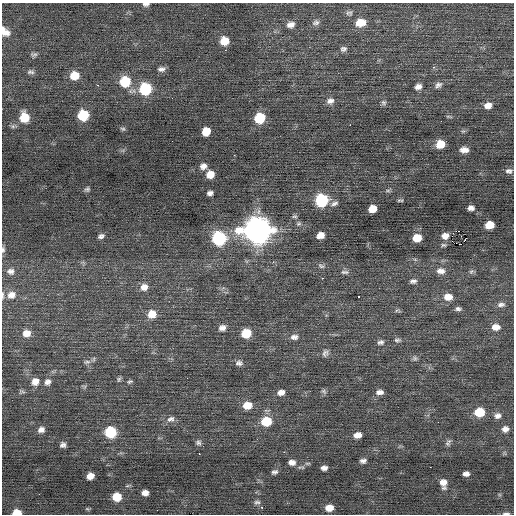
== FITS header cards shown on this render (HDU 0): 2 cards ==
NAXIS1  =                  512 / Axis length
NAXIS2  =                  512 / Axis length

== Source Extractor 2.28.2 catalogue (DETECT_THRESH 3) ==
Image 512 x 512 px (HDU 0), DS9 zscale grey, 1 PNG px = 1 image px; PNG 516 x 516 px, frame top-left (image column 1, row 512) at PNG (2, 3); no overlay
Background 0.0497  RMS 0.82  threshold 2.45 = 3 sigma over >= 5 px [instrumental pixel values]
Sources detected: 124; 1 with non-positive FLUX_AUTO (blend fragments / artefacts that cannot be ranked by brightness) is not listed; the other 123 listed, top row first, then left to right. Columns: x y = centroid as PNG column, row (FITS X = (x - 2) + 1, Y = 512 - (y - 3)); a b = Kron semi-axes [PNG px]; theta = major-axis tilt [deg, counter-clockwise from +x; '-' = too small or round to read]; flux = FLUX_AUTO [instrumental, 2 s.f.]
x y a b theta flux
146 4 8 5 5 160
349 13 9 6 -5 140
316 22 9 7 22 170
360 23 11 8 12 760
291 25 9 6 17 290
5 31 13 8 -48 530
224 41 8 8 - 790
343 49 9 7 17 170
225 50 2 2 - 200
34 54 8 5 5 130
434 67 5 4 - 100
161 69 10 6 9 210
31 72 10 6 -2 160
74 76 9 8 - 1000
125 82 10 9 - 2000
98 85 3 2 - 560
438 85 10 8 34 220
418 87 8 6 19 280
145 89 9 9 - 3500
330 101 10 8 12 290
384 103 8 7 - 140
488 105 9 7 16 380
83 115 8 8 - 2300
24 117 9 9 - 1300
449 117 8 3 -5 71
260 118 8 8 - 2000
350 125 2 2 - 370
123 129 7 5 -14 91
206 131 7 7 - 840
440 144 8 7 - 930
464 150 9 6 1 380
234 155 3 2 - 87
203 166 8 7 - 280
509 171 9 6 -4 200
210 174 8 7 - 630
87 189 6 5 - 110
388 190 7 4 0 95
210 193 6 4 8 190
322 200 8 8 - 4500
400 200 8 3 7 75
334 203 10 5 20 170
471 208 6 5 - 250
372 209 7 6 - 670
295 216 7 5 0 92
489 225 7 6 - 840
257 230 12 11 - 57000
458 231 2 2 - 5100
320 235 7 5 16 480
101 236 8 6 21 170
461 236 2 2 - 31
219 238 9 8 - 6100
417 238 8 6 7 910
465 240 3 2 - 52
444 245 8 5 0 100
3 250 9 5 85 150
321 266 10 6 -17 160
11 271 11 9 -2 300
441 271 12 8 -2 380
471 271 7 6 - 130
345 272 12 6 -1 170
322 278 2 2 - 590
413 281 9 6 5 180
144 287 10 9 - 410
2 295 11 3 -90 120
11 295 12 10 14 480
359 296 3 3 - 330
448 297 10 8 -2 580
501 304 12 7 5 240
458 309 8 5 2 160
397 310 9 4 -5 96
152 314 10 9 - 680
496 327 10 8 3 470
222 328 6 5 - 260
26 333 9 8 - 530
246 333 9 7 16 1300
294 337 11 8 5 270
397 340 9 6 0 140
380 342 9 7 15 170
325 353 11 9 67 220
415 358 7 7 - 140
87 362 11 6 11 200
239 363 10 8 -3 220
119 379 7 5 71 100
35 381 10 9 - 470
130 381 8 4 26 95
47 382 10 8 58 260
84 386 7 4 -18 77
324 391 8 5 -49 120
22 392 10 4 10 120
281 392 8 6 12 310
380 392 9 6 3 260
247 405 9 7 5 770
479 412 9 8 - 1400
498 416 9 8 - 250
171 419 11 8 21 250
266 421 9 8 - 1500
438 422 2 2 - 46
505 429 8 7 - 280
41 430 8 7 - 280
110 432 8 8 - 2900
357 435 8 6 10 390
198 442 7 7 - 150
448 443 11 5 57 150
63 445 6 6 - 190
284 452 2 2 - 210
199 454 3 2 - 65
363 461 7 5 9 180
292 462 10 7 -7 290
307 463 8 4 0 89
430 467 2 2 - 130
324 468 6 4 4 220
274 472 8 6 19 150
466 474 6 5 - 240
90 476 7 6 - 520
443 483 11 7 -80 430
145 493 6 5 - 330
117 497 8 7 - 1100
257 502 9 6 4 150
262 507 3 2 - 330
329 508 8 6 2 500
87 509 7 4 -19 70
17 513 7 5 1 800
506 513 9 4 0 140
At the frame edge (FLAGS 8, measured only in part): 6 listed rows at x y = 146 4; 5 31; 3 250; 2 295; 17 513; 506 513
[1 non-positive-flux detection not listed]